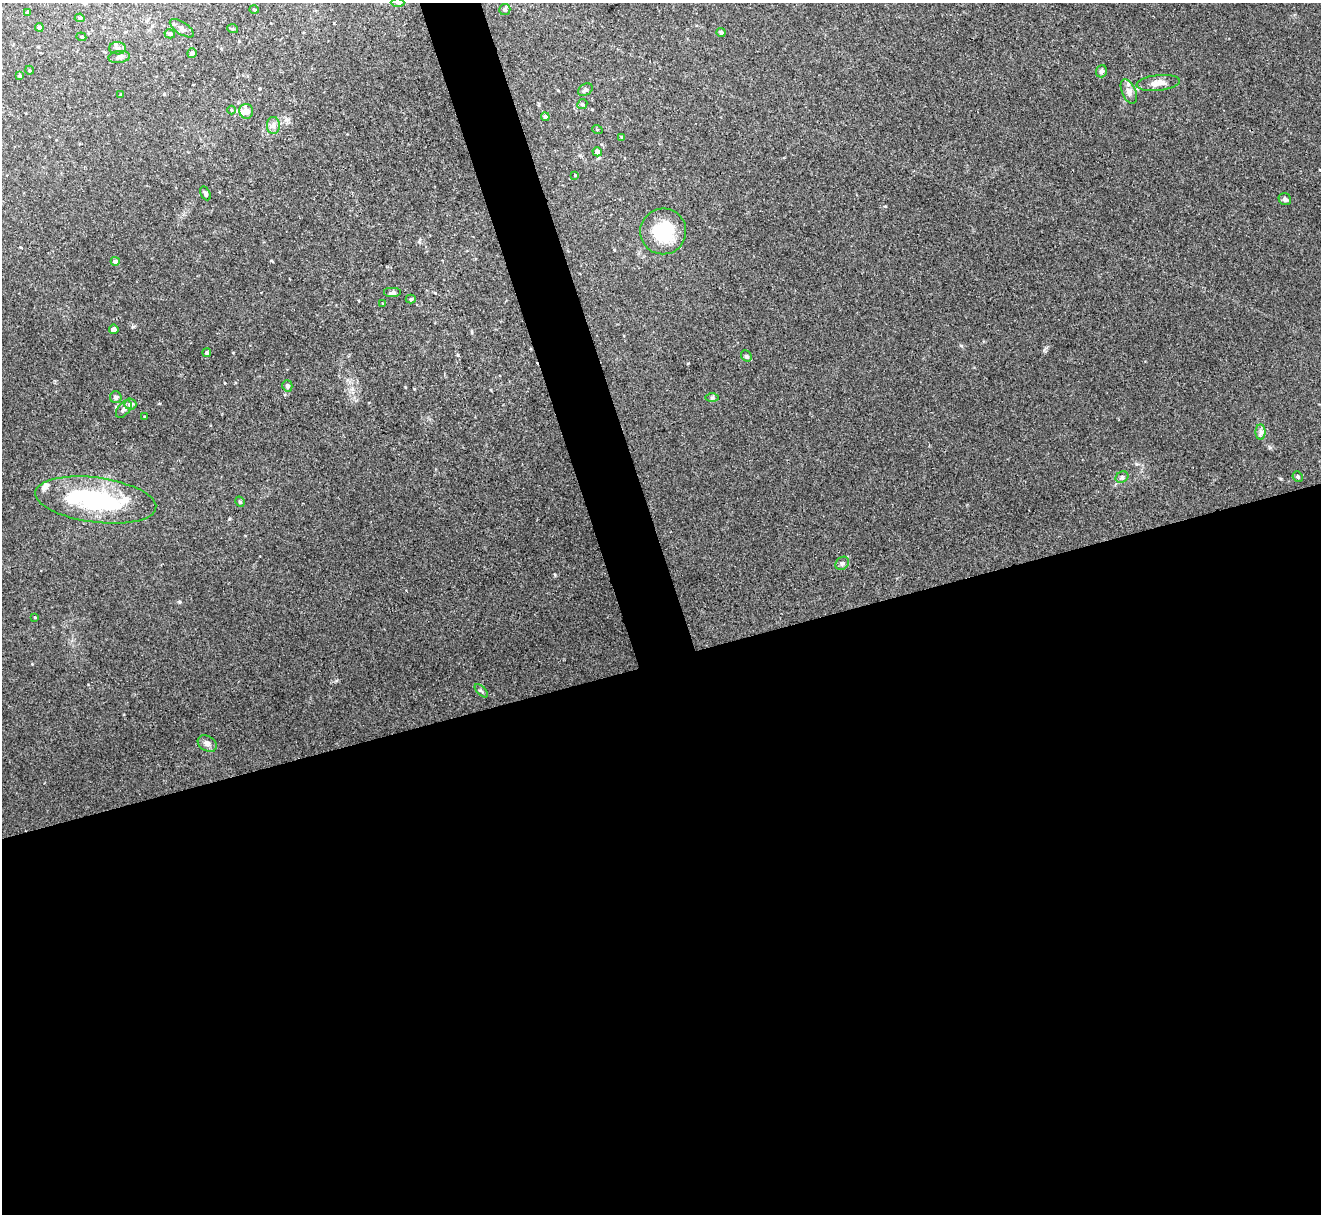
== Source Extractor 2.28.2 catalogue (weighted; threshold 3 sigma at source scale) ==
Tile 15 of 4 x 4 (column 3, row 4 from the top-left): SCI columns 2639-3957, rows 145-1356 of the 5276 x 5261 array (HDU 1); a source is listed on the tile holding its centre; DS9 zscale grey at full resolution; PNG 1323 x 1216 px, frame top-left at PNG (2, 3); each listed source drawn as its Kron ellipse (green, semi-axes under 4 px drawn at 4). Shown black and unused: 48% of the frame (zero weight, under 3 of 4 exposures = <1% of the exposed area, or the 3 px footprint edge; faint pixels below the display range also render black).
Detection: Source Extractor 2.28.2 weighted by HDU 2 'WHT'; one run over the whole footprint, this tile lists its part. Background 0.0572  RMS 0.0054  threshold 0.0245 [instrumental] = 3 sigma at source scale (4.5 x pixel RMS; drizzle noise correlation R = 1.50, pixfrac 1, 0.05/0.05 arcsec/px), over >= 5 px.
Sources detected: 58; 1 inside a brighter object's white glare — neither listed nor drawn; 2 inside a brighter listed object's ellipse — not listed separately; the other 55 listed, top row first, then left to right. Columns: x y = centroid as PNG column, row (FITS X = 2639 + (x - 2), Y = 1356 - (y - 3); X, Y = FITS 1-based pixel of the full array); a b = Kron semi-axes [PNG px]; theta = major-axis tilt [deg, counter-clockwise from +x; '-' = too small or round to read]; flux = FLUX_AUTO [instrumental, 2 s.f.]
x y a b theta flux
398 3 7 4 -1 1
505 9 5 5 - 1.1
254 10 5 3 - 0.46
27 12 3 3 - 0.81
80 18 5 3 - 0.89
39 27 4 4 - 1.4
182 28 14 6 -34 2.2
233 29 5 3 - 0.53
721 32 5 4 - 1.4
170 34 5 4 - 1
81 37 5 4 - 0.58
117 48 8 6 -1 1.9
192 53 5 4 - 1.7
119 57 11 6 6 2
29 70 4 3 - 0.56
1101 71 6 5 - 1.7
19 76 4 3 - 1
1158 83 22 8 6 5
585 90 8 5 31 1.2
1129 91 13 7 -67 2.8
121 95 4 3 - 0.54
582 104 5 4 - 0.77
231 110 4 3 - 0.48
246 111 7 7 - 5.7
545 117 4 4 - 1.8
273 125 8 6 -90 2.3
597 129 5 3 - 0.44
622 137 4 4 - 0.56
597 152 5 4 - 4.4
575 175 3 2 - 0.39
205 193 7 4 -63 1.2
1285 199 6 5 - 1.5
663 231 23 23 - 28
115 261 4 4 - 1.9
392 293 9 5 0 1.9
411 299 5 4 - 0.89
383 304 4 2 - 0.46
114 329 5 4 - 2.8
207 353 4 4 - 1
746 356 6 5 - 0.91
287 386 5 5 - 1.6
116 397 6 5 - 2.1
712 397 7 4 1 0.92
130 404 6 5 - 2.6
124 409 10 6 51 2.2
145 417 3 2 - 0.53
1261 432 8 5 -90 1.6
1122 477 7 5 29 1.3
1298 477 5 5 - 0.98
96 500 61 22 -7 67
240 502 5 4 - 0.98
842 563 7 6 - 1.3
35 617 4 2 - 0.41
481 691 8 3 -45 0.81
207 743 10 7 -32 2.3
Isophote crosses this tile's border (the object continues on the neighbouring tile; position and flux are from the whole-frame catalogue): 1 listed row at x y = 398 3
Unlisted compact peaks at least as high as the median listed source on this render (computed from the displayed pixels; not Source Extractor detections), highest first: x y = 179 602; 555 575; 133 327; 1281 479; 1044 350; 414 389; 458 355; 1270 448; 688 363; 405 387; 885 206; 352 389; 32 664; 961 346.